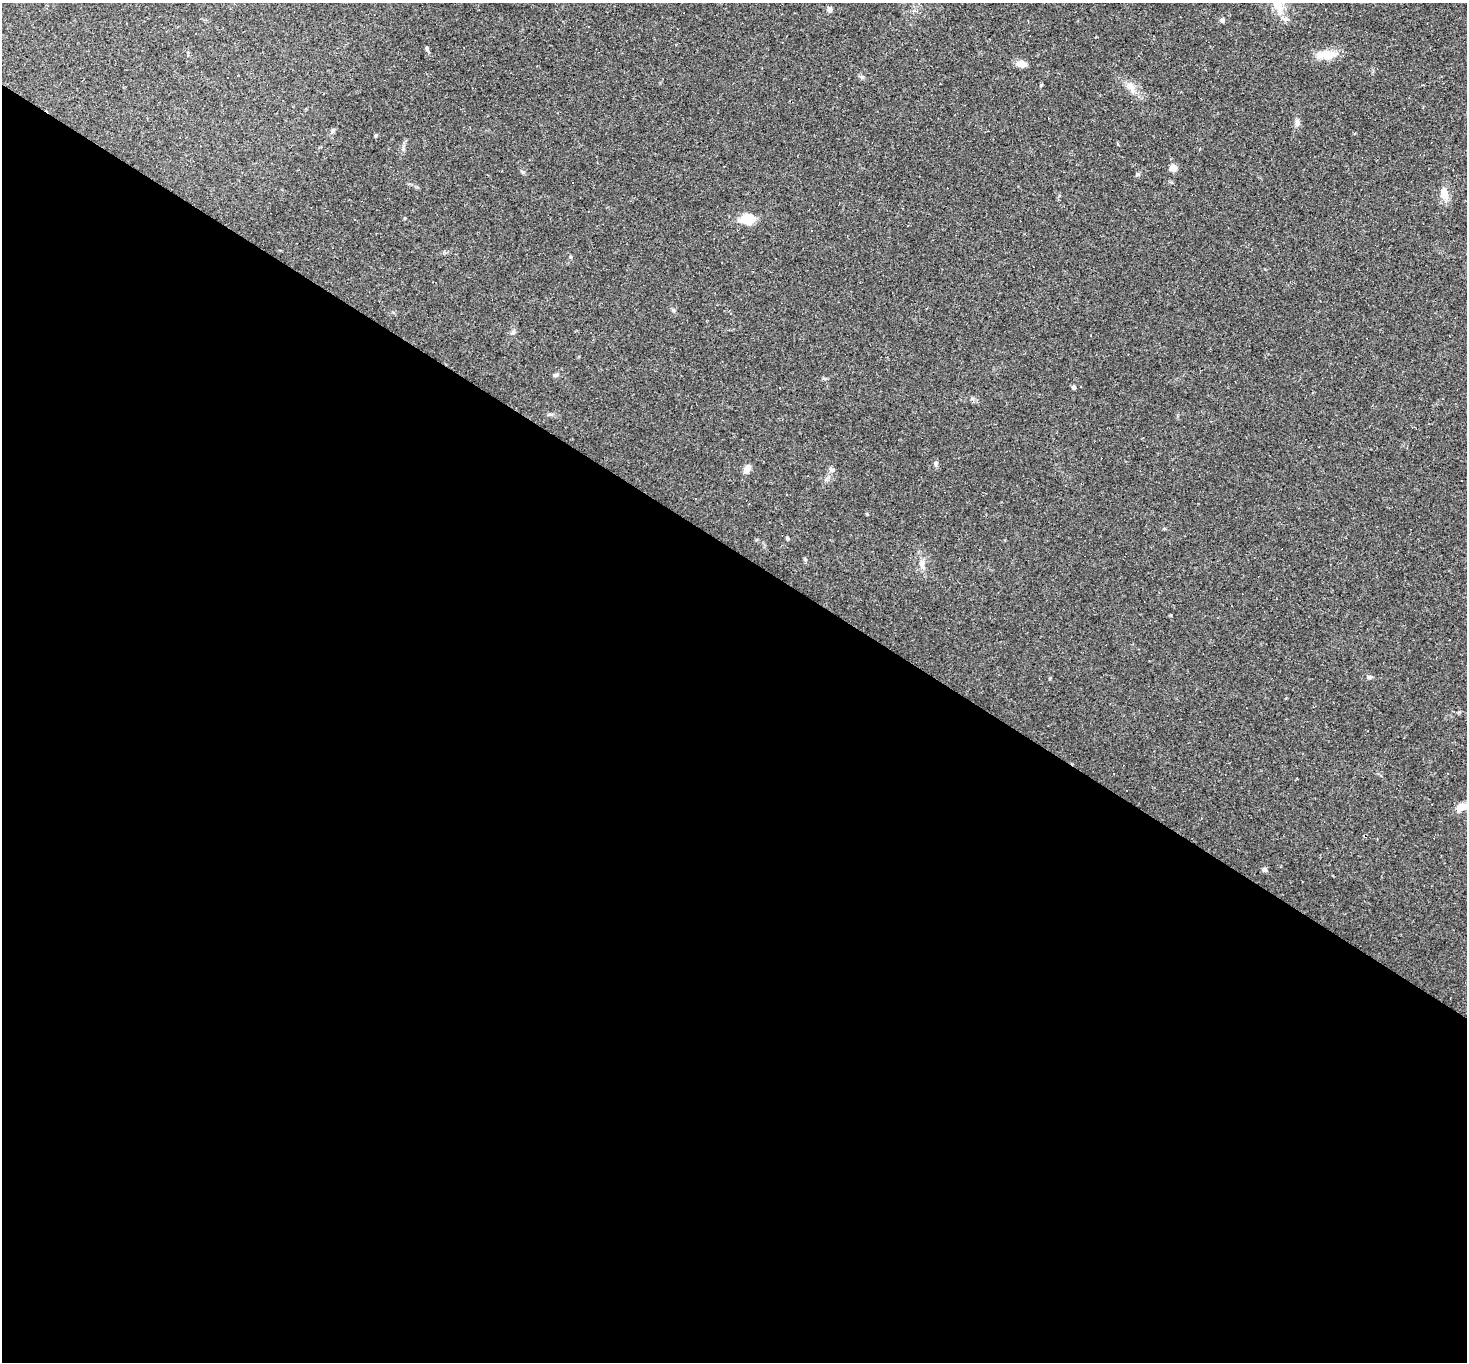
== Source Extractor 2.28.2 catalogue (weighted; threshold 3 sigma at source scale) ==
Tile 14 of 4 x 4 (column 2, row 4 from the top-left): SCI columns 1466-2930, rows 145-1504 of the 5859 x 5866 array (HDU 1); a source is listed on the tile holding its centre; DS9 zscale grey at full resolution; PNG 1469 x 1364 px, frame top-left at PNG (2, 3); no overlay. Shown black and unused: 60% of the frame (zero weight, under 2 of 3 exposures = <1% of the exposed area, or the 3 px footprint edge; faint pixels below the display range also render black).
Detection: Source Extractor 2.28.2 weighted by HDU 2 'WHT'; one run over the whole footprint, this tile lists its part. Background 0.0633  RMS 0.006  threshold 0.0271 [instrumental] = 3 sigma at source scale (4.5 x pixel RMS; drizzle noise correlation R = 1.50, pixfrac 1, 0.05/0.05 arcsec/px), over >= 5 px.
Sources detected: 48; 16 cosmic-ray / hot-pixel residue — not listed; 1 inside a brighter listed object's ellipse — not listed separately; the other 31 listed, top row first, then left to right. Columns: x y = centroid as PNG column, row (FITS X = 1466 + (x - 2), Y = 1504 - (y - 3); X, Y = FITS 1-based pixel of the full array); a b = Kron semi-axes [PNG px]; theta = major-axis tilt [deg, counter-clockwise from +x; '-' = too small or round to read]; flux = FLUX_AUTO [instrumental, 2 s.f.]
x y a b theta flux
1277 4 26 10 -69 14
829 9 5 4 - 4.6
1222 20 6 5 - 1.5
427 49 8 4 -90 0.9
1329 55 24 11 15 8.1
1021 64 11 7 -12 4.8
1041 85 4 4 - 0.54
1423 85 3 2 - 0.5
1131 87 18 9 -55 5.5
1297 122 9 6 89 1.9
332 130 8 3 71 0.95
1173 168 8 7 - 3.3
523 172 6 5 - 0.9
1137 174 6 5 - 0.92
1444 193 16 9 -82 5.9
354 219 3 3 - 1.3
747 219 14 9 1 13
811 230 3 3 - 3.4
513 332 7 5 -71 1.3
1091 336 3 2 - 0.53
555 375 7 5 2 1.3
1074 387 4 4 - 1.7
935 463 7 4 89 1
747 469 10 7 63 4.1
696 498 3 2 - 0.84
867 514 4 3 - 0.54
787 538 4 4 - 0.81
922 564 13 7 78 3.3
1369 677 7 5 -14 1.1
1463 807 15 7 11 7.5
1264 870 6 5 - 1.5
Isophote crosses this tile's border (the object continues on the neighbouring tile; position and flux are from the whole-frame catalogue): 2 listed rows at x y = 1277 4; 1463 807
Unlisted compact peaks at least as high as the median listed source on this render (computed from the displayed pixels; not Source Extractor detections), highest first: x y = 673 310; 862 77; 376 135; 805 559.